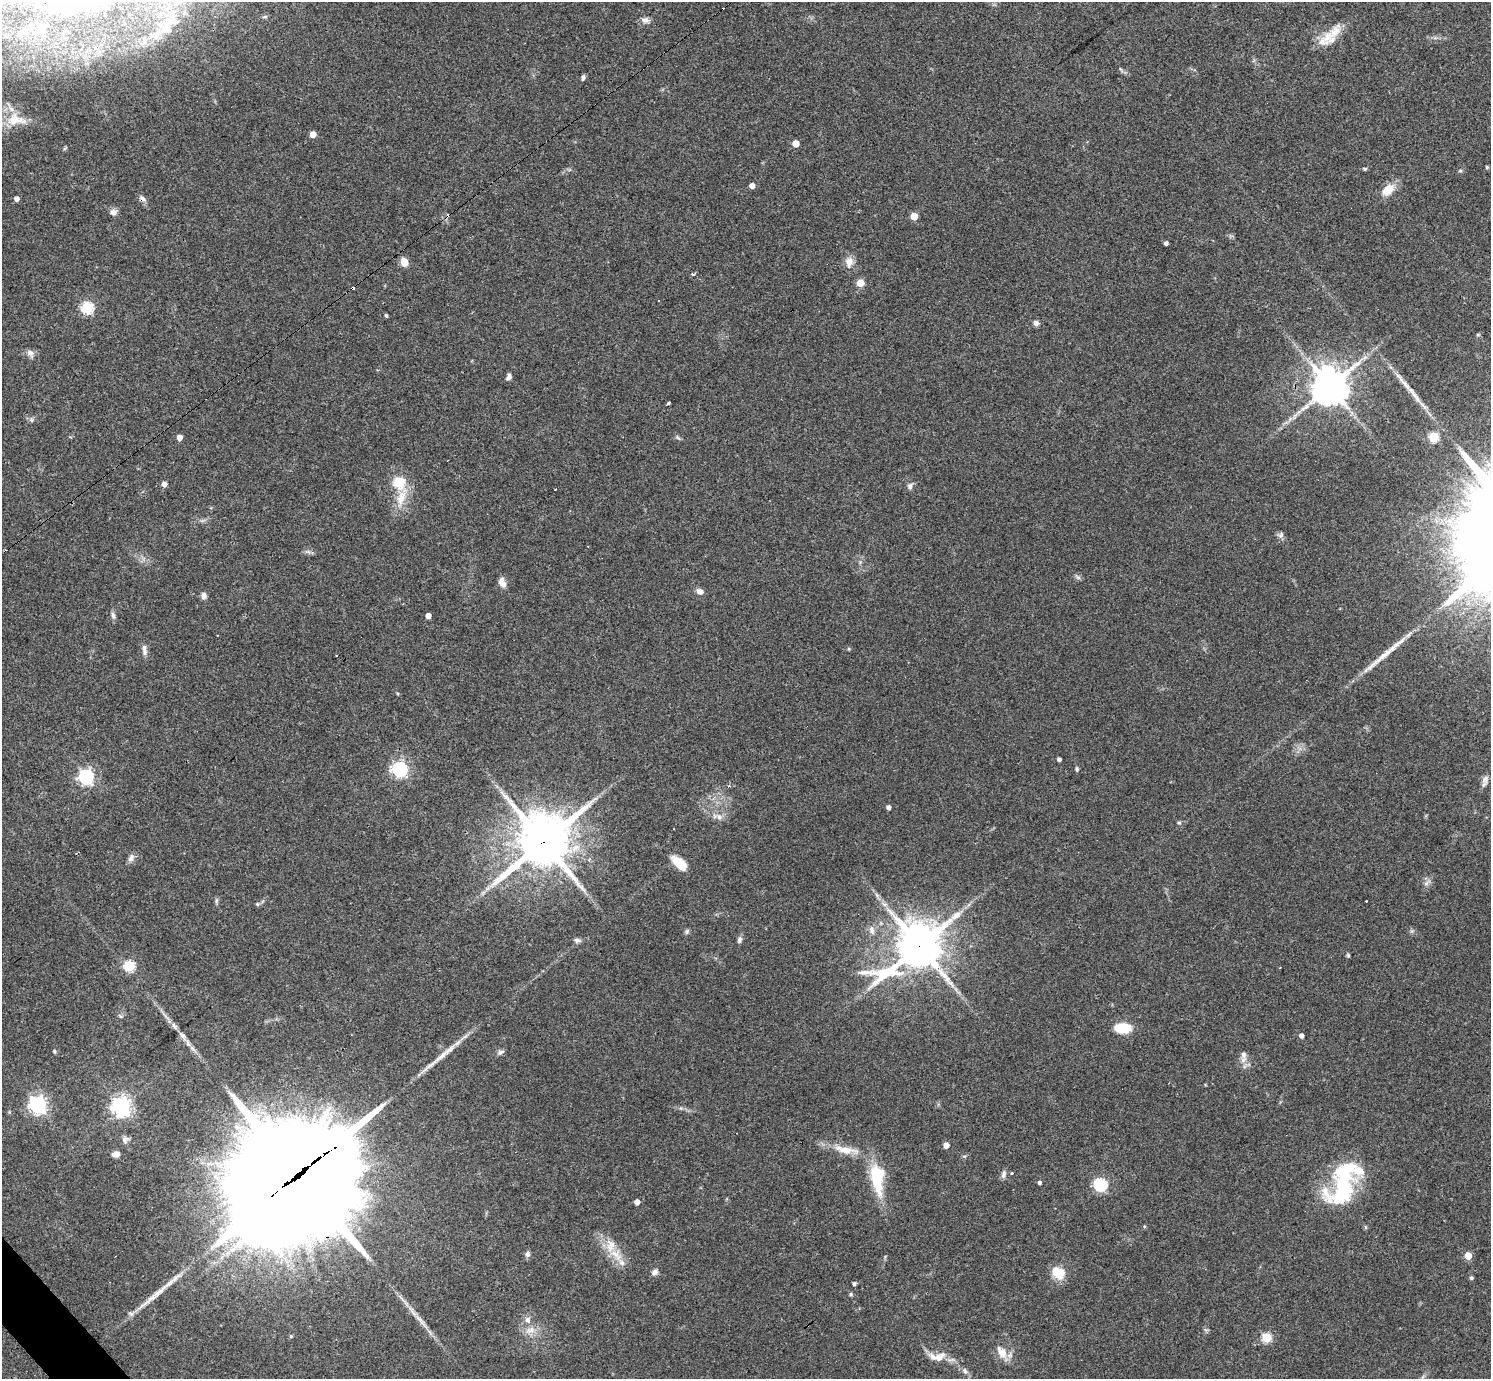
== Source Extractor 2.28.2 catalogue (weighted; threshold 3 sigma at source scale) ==
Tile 7 of 4 x 4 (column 3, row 2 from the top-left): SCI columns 2984-4472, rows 2909-4285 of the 5962 x 5959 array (HDU 1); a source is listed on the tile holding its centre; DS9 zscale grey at full resolution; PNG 1493 x 1381 px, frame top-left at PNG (2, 2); no overlay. Shown black and unused: <1% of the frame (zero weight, under 3 of 4 exposures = <1% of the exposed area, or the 3 px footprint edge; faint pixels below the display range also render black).
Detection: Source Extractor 2.28.2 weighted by HDU 2 'WHT'; one run over the whole footprint, this tile lists its part. Background 0.0435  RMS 0.0048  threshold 0.0216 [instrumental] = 3 sigma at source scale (4.5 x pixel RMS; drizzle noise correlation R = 1.50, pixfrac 1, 0.05/0.05 arcsec/px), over >= 5 px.
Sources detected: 135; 2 inside a brighter object's white glare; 7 cosmic-ray / hot-pixel residue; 2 long thin detections or spike segments (spike, bleed or trail) — not listed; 8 inside a brighter listed object's ellipse — not listed separately; the other 116 listed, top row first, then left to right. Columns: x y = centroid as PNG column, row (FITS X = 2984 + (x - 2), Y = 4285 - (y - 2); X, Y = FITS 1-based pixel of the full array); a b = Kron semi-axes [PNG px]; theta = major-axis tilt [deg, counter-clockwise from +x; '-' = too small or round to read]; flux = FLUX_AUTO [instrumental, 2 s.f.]
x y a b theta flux
265 17 7 4 8 0.76
171 19 25 21 80 17
645 20 10 8 -2 2.3
40 30 17 14 33 9.6
1328 37 21 19 -59 8
1121 69 10 2 -54 0.75
583 78 8 4 84 0.94
16 120 31 17 -5 12
313 134 5 4 - 5.8
795 143 5 5 - 9
1487 167 5 4 - 0.56
1365 169 6 4 -13 0.67
1460 171 6 4 0 0.59
752 186 4 4 - 3.6
1388 190 18 11 42 6.9
16 198 5 4 - 2.2
142 198 11 6 -42 1.8
113 212 9 8 - 2.3
914 216 5 5 - 12
1166 243 4 4 - 1.4
404 262 6 5 - 13
849 262 14 11 86 3.9
693 274 3 3 - 1.7
860 283 5 5 - 12
87 307 6 6 - 50
386 315 4 3 - 0.62
1036 323 6 5 - 2
1478 335 5 3 - 0.48
30 353 10 7 -56 2.4
509 377 8 5 64 1.7
1329 386 11 11 - 1100
1413 393 49 6 -51 8.9
668 403 4 3 - 1.5
31 420 6 6 - 1
179 437 4 4 - 4.2
1433 437 5 5 - 31
678 438 7 4 -36 0.8
399 482 6 6 - 41
164 484 5 5 - 2.3
910 486 9 7 72 1.6
555 489 2 2 - 0.48
401 498 27 11 76 9
1281 535 10 5 75 1.4
308 552 9 4 -1 1.3
860 562 5 5 - 0.67
1077 577 10 4 -41 1.1
502 582 13 7 -68 3.2
700 591 9 8 - 2.2
203 596 8 6 79 2.2
113 615 10 5 -75 1.5
428 616 4 4 - 3.2
217 635 2 2 - 0.38
849 649 5 4 - 0.52
144 650 16 6 -83 2.2
1059 759 4 3 - 1.4
400 769 6 6 - 130
1077 769 7 4 -77 0.73
86 776 6 6 - 120
1485 779 13 8 77 2.4
729 786 4 3 - 0.93
888 807 4 4 - 1.9
719 817 9 7 -28 2.1
1179 823 5 4 - 0.65
543 842 18 17 - 2400
131 858 11 7 65 2.1
679 863 21 10 -41 8.2
1427 883 12 5 41 1.7
216 901 8 4 89 0.88
257 904 6 5 - 0.7
872 930 14 7 -75 2.5
687 931 8 5 74 0.96
577 940 8 6 -15 1.6
739 940 9 6 78 1.4
919 946 19 14 38 1700
1348 955 5 4 - 0.64
129 966 5 5 - 44
120 1016 6 4 -45 0.71
174 1026 12 5 -52 2.1
1123 1028 10 6 -1 26
1301 1036 4 4 - 2.1
193 1049 14 4 -43 2.1
54 1051 5 4 - 0.6
500 1052 10 6 25 1.4
445 1053 51 7 40 9.4
1243 1055 13 8 -76 2.7
38 1105 7 6 - 190
121 1107 7 7 - 260
125 1140 10 7 75 1.7
946 1145 4 4 - 3.7
845 1150 37 10 -11 10
116 1154 8 6 0 2.7
300 1174 56 36 36 18000
1003 1174 10 6 77 1.8
878 1175 18 8 88 41
1039 1182 4 4 - 1.1
1100 1184 6 6 - 76
1343 1189 44 34 66 44
637 1202 4 4 - 3.3
1144 1226 5 3 - 0.46
258 1227 9 8 - 760
527 1254 6 5 - 1.8
616 1255 21 12 -43 8.7
1468 1256 5 5 - 11
655 1272 8 6 45 1.9
1058 1273 15 12 -45 9.3
1471 1278 5 5 - 0.77
854 1284 5 4 - 0.91
851 1294 5 4 - 0.73
418 1319 15 5 -42 3.1
527 1320 8 7 - 2.1
530 1330 15 9 17 4.4
291 1336 5 4 - 0.62
1267 1338 5 5 - 27
1002 1352 17 11 -61 6.3
937 1357 25 11 3 6.8
965 1371 10 6 -66 1.6
Overlapping masked pixels (flux is a lower limit): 5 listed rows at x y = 142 198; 1329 386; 543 842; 919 946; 300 1174